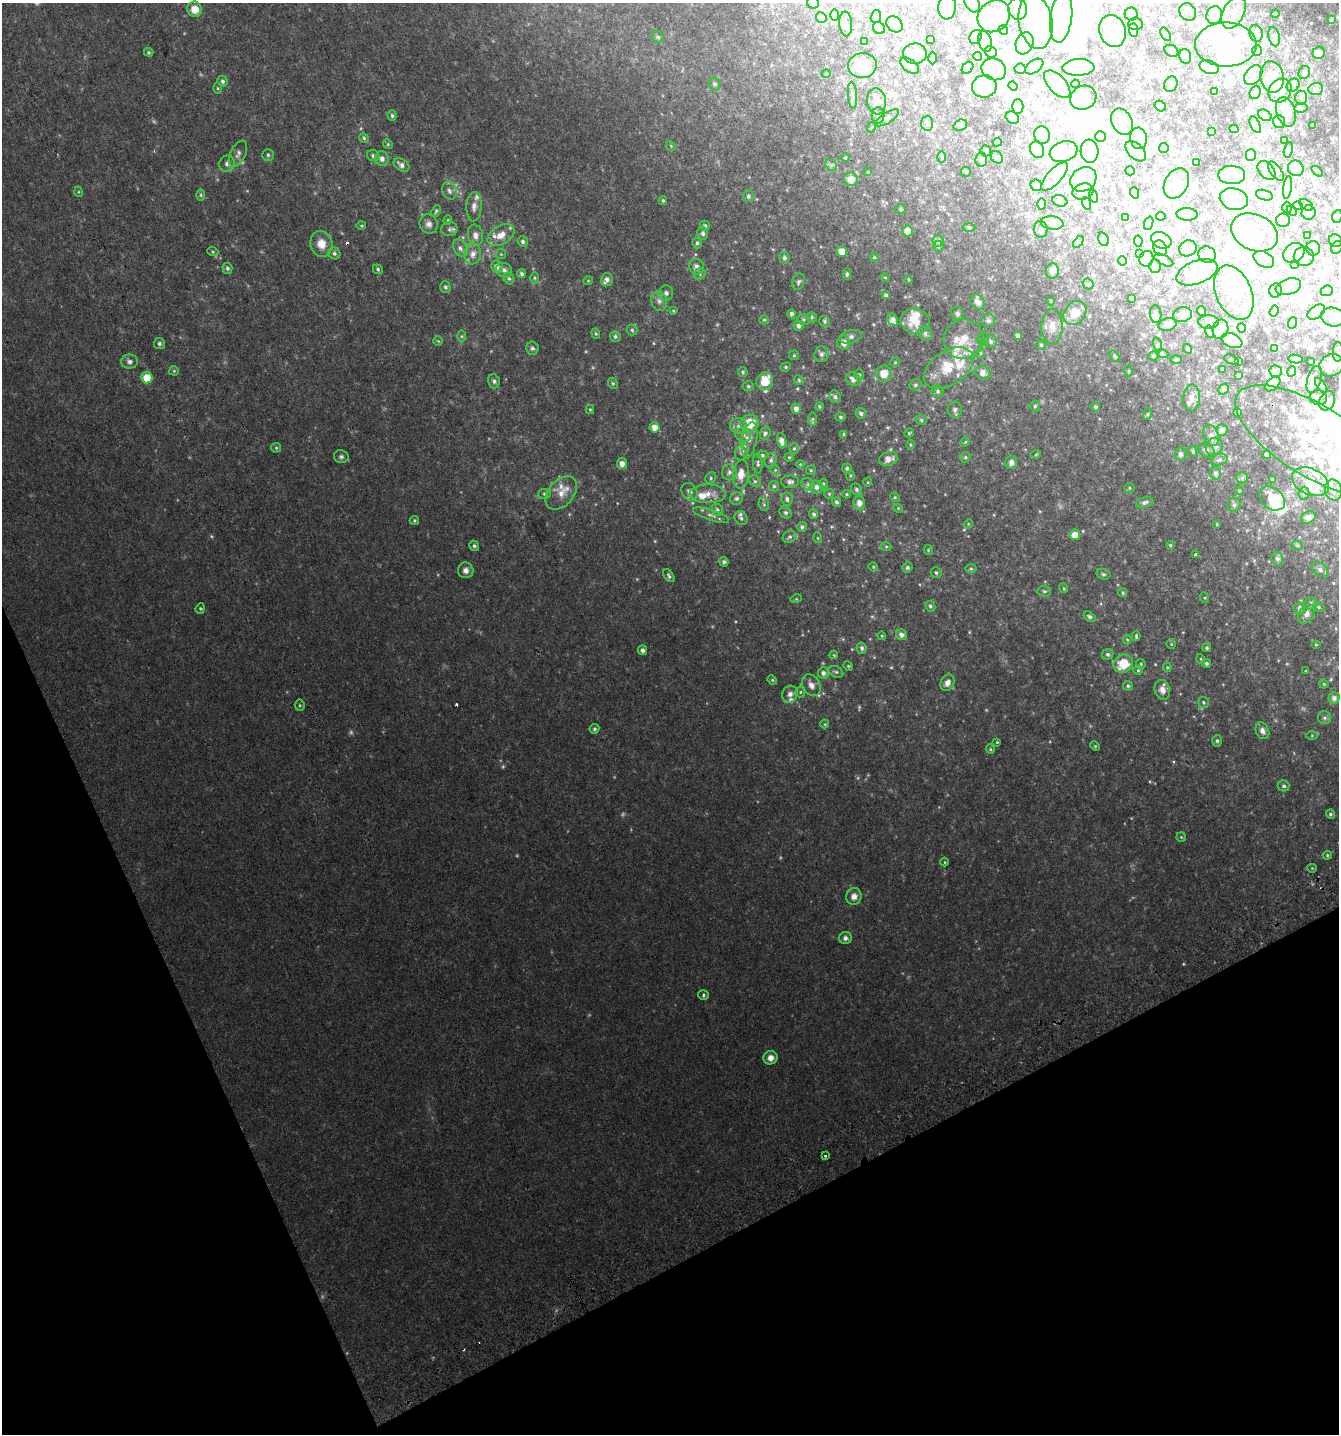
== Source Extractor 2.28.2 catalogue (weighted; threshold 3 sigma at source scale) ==
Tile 14 of 4 x 4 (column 2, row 4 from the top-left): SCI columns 1512-2848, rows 38-1469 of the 5641 x 5808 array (HDU 1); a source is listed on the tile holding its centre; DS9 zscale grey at full resolution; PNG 1341 x 1436 px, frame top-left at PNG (2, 3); each listed source drawn as its Kron ellipse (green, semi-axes under 4 px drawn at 4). Shown black and unused: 22% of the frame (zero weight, under 2 of 3 exposures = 2% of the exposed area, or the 3 px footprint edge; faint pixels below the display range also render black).
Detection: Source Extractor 2.28.2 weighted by HDU 2 'WHT'; one run over the whole footprint, this tile lists its part. Background 0.0737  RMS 0.012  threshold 0.0526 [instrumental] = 3 sigma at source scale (4.5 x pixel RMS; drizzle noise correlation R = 1.50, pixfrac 1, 0.0396/0.0396 arcsec/px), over >= 5 px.
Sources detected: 640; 9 too faint to see at this stretch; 60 inside a brighter object's white glare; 2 cosmic-ray / hot-pixel residue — neither listed nor drawn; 68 inside a brighter listed object's ellipse — not listed separately; of the other 501, all 500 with FLUX_AUTO >= 0.74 (the completeness limit of this list) listed and drawn (1 fainter detections not listed), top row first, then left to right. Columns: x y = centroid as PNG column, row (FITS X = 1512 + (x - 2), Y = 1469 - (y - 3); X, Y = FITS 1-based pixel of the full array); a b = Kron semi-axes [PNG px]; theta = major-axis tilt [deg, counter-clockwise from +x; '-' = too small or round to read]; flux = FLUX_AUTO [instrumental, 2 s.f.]
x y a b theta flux
813 3 6 5 - 3.3
972 3 10 7 -61 3.8
947 7 12 9 85 6.2
195 9 8 7 - 13
1018 9 11 9 -74 9.9
1188 12 9 8 - 3.5
1234 12 17 10 63 11
1275 13 4 3 - 0.89
1131 14 6 6 - 3.1
835 15 6 4 89 1.4
1214 15 9 7 74 5.6
994 16 17 14 42 32
876 17 6 5 - 1.7
821 18 5 5 - 3.5
1061 18 25 11 82 110
1331 20 3 3 - 1.1
1035 22 27 16 -80 30
846 24 12 6 -86 3.5
895 24 9 7 -46 4.2
1135 24 7 6 - 2.6
879 28 6 5 - 6.2
1003 30 5 4 - 1.2
1134 30 7 4 -89 2.4
1113 31 16 13 -73 21
1256 33 8 6 -75 3.8
1166 34 7 4 -57 1.5
658 37 6 5 - 1.7
976 37 7 5 63 2.8
1274 37 10 5 -79 2.8
930 39 4 3 - 2.4
864 41 3 2 - 0.94
985 41 10 6 -74 5.1
1025 43 11 8 70 10
1226 44 31 22 -1 58
1257 50 6 5 - 1.7
1171 51 7 5 -31 3.1
149 52 5 4 - 1.3
991 52 6 5 - 1.9
1319 53 6 6 - 6.7
915 54 12 10 -2 15
978 56 4 4 - 5.7
1185 56 7 5 -75 2.6
933 58 6 4 -89 1.6
862 66 14 12 11 28
910 66 11 6 -37 3.8
1034 67 10 6 35 4.2
1078 67 16 8 2 30
1209 67 10 6 -18 12
968 68 7 5 50 3.3
994 69 12 10 -24 12
1020 69 5 5 - 1.7
1304 73 7 5 57 2.4
826 74 5 3 - 1
1253 75 11 7 54 6.8
1272 77 16 11 -79 11
223 81 5 5 - 3
714 84 6 5 - 2.3
1057 84 17 8 -47 14
1075 84 4 4 - 2.8
1171 84 8 6 64 3
1293 85 7 5 47 2.4
984 86 12 11 - 31
1013 86 5 3 - 0.87
218 88 5 3 - 1.1
1316 89 7 6 - 3.7
1215 91 4 3 - 1.6
1280 91 12 10 51 14
1255 92 7 5 68 1.9
853 95 13 4 -86 3.8
1083 98 13 11 29 48
1301 98 7 6 - 3
877 101 13 9 -82 11
1160 106 6 5 - 2.7
1018 107 7 5 90 2.8
1301 108 7 5 7 1.8
1286 112 15 9 -72 16
1265 115 7 5 -30 2.4
392 116 5 4 - 1.9
878 116 8 6 89 3.4
887 118 13 5 33 3.6
1012 118 7 5 -33 5.6
1122 122 14 10 -63 9.2
1279 122 6 6 - 5.2
927 123 7 6 - 2.7
960 125 7 5 20 2.3
1255 125 9 4 -64 2.5
1313 125 3 3 - 1.3
872 127 5 3 - 0.87
1234 129 4 2 - 1.2
1212 131 4 3 - 2
1042 135 9 8 - 4.8
1100 137 5 5 - 2
364 138 5 4 - 1.7
1139 138 11 8 -82 5.1
1285 140 3 3 - 0.85
997 142 5 4 - 2.5
388 144 5 4 - 1.2
671 146 5 4 - 1.2
1164 148 5 5 - 1.3
1037 150 8 6 -63 4
1288 150 8 4 77 1.5
986 151 6 5 - 1.7
1089 151 11 9 -85 10
1136 151 12 7 -43 4.4
1063 152 14 10 21 9.5
238 154 14 7 64 5.1
268 155 6 5 - 2
1251 155 6 5 - 3
373 156 6 5 - 2.7
845 157 5 3 - 1
942 157 6 4 -89 1.5
997 157 7 5 -45 2
382 159 7 7 - 5.1
981 160 7 6 - 2.5
227 163 9 7 56 4.4
1196 163 3 2 - 0.81
401 165 8 6 -33 4.9
831 165 6 5 - 2.5
1296 168 8 7 - 5
1267 170 11 7 -48 4.7
1130 171 5 4 - 2.9
1276 171 11 5 -55 4
1317 171 6 3 -37 1.1
868 172 4 4 - 0.9
966 172 5 5 - 1.3
1232 175 13 9 -1 7.9
1055 176 18 7 47 9.2
851 179 7 7 - 10
1083 179 14 11 37 11
1176 183 16 11 59 10
1036 185 6 5 - 2.5
1287 187 11 4 82 3.3
449 191 9 7 -71 4
79 192 5 3 - 0.98
1083 192 10 8 16 5.4
1135 193 6 3 -72 1.2
201 195 6 4 90 1.6
1264 195 8 5 -15 2.3
748 196 6 5 - 2.4
1093 196 6 4 -72 2.3
1234 199 14 10 -15 14
663 200 4 3 - 1.5
1060 201 8 5 -18 2.2
1086 203 6 4 -71 1.6
1042 204 6 4 89 1.3
1306 205 7 5 -36 2.3
1298 206 5 3 - 1
474 207 15 7 87 5.9
1287 208 6 5 - 1.7
901 209 5 5 - 1.6
436 211 6 4 61 1.7
1292 211 6 4 -44 1.5
1309 213 7 7 - 2.7
1187 214 10 6 -3 3.3
1161 216 5 3 - 1.1
1337 216 6 5 - 2.1
1125 217 4 3 - 0.82
448 220 4 4 - 1.2
1283 220 7 7 - 3.8
1052 223 11 6 -7 5.3
1149 223 7 4 71 2.4
429 224 10 9 - 5.2
361 226 5 3 - 1.1
705 226 5 5 - 2.5
969 227 6 4 -2 1.4
449 229 8 7 - 2.9
1041 229 8 7 - 3.1
908 231 5 5 - 11
1254 232 24 17 -24 31
703 233 6 5 - 3
475 235 10 7 -80 6.8
501 235 15 9 33 12
1307 236 3 3 - 1.4
1103 239 7 5 -68 2.3
938 240 6 5 - 2.9
1161 240 10 8 -26 6.4
523 241 5 5 - 2.3
1138 241 6 4 -80 1.5
1336 241 7 6 - 2.5
1078 242 7 3 53 1.1
697 243 5 5 - 2
321 244 13 11 -76 15
938 246 5 5 - 1.9
1337 247 7 5 59 2.2
460 248 9 6 -59 4
1160 248 8 6 -62 3.5
1188 248 9 8 - 3.6
1313 248 7 7 - 4.2
213 252 5 3 - 1.2
842 252 5 5 - 15
334 253 6 5 - 2.2
1139 253 4 3 - 0.9
1294 253 11 9 34 7.1
473 254 10 8 82 6.7
501 254 5 5 - 1.3
1207 255 9 8 - 5.5
1304 256 10 9 - 5.9
874 257 4 4 - 1.2
784 258 5 5 - 3
1146 259 8 7 - 3.8
1264 259 11 7 -31 5.9
1164 260 10 5 -25 2.6
1122 261 5 4 - 1.4
1295 265 4 3 - 1
1155 266 7 6 - 2.4
497 267 6 5 - 5.3
696 267 8 7 - 5.5
227 268 5 5 - 2.3
378 269 5 4 - 1.9
504 270 8 7 - 4.3
1052 271 8 6 81 4.4
1197 272 21 11 20 17
521 274 4 4 - 2.4
700 274 6 5 - 2
847 274 5 3 - 1.8
885 277 5 3 - 0.85
534 278 6 4 89 1.5
509 279 6 5 - 1.9
607 279 6 6 - 4.2
908 279 4 3 - 0.86
588 281 5 3 - 0.86
798 282 8 6 70 2.6
1088 284 6 5 - 1.5
445 287 5 5 - 2.2
1288 287 13 8 18 5.5
1276 291 7 6 - 3
1327 291 6 5 - 1.8
666 293 7 7 - 3.2
1234 293 28 18 -67 32
886 295 4 3 - 2.4
1132 299 3 3 - 1.5
659 301 10 8 -79 5.1
1051 301 4 3 - 0.74
978 302 8 6 -52 6.6
673 311 4 3 - 1.1
1201 311 5 4 - 2.1
1274 311 6 4 71 2.2
1316 312 9 6 35 3.1
957 313 7 6 - 2.4
1075 313 13 10 49 14
791 314 4 4 - 2.9
1156 314 9 6 -83 3.2
1182 315 9 7 12 7
812 317 5 5 - 1.5
1333 317 12 9 -13 10
804 319 6 5 - 1.8
893 319 7 5 -65 4.5
764 320 5 4 - 1.2
988 320 7 7 - 2.7
825 321 5 5 - 2.2
915 321 15 13 -11 17
1208 322 10 7 -1 4.2
1292 323 6 3 70 1
1167 325 9 6 16 3.9
798 326 5 5 - 3.6
1052 326 17 10 88 9.8
1241 328 5 4 - 2.6
1220 329 10 8 76 5.3
632 330 5 5 - 1.8
1210 332 6 4 -73 1.7
596 333 5 4 - 1.2
925 333 7 6 - 3.4
461 336 6 4 90 1.4
615 336 5 5 - 2.2
1018 336 4 4 - 3.9
851 337 11 6 14 4.1
963 339 20 19 - 22
983 339 6 5 - 1.7
438 341 5 4 - 1.1
991 341 7 6 - 3.2
1232 341 11 7 -23 10
844 343 7 6 - 6.7
159 344 6 5 - 2.3
1158 344 7 4 -72 1.9
1041 345 5 4 - 1.6
532 348 7 6 - 2.9
1275 348 4 4 - 3
1188 349 5 4 - 1.8
1338 352 10 5 88 2.6
981 353 5 3 - 1.2
1162 353 6 4 -20 1.4
821 354 8 7 - 3.3
794 355 5 5 - 1.5
1115 356 6 4 -51 1.3
1154 356 5 4 - 1.4
1296 359 7 4 -8 2.9
1176 360 6 4 2 1.3
1231 360 8 2 -22 0.9
130 361 8 7 - 3.7
1311 361 3 2 - 0.82
895 362 5 4 - 1.2
1238 362 3 3 - 1.3
1331 365 13 11 25 5.7
786 367 5 4 - 1.5
949 368 27 17 34 31
1222 369 3 2 - 1.3
174 371 5 4 - 1.2
1129 371 5 3 - 1.1
1276 371 6 6 - 2.5
1292 371 5 3 - 1.2
743 372 5 4 - 1.9
983 373 7 6 - 7.2
884 374 8 8 - 15
859 375 5 5 - 1.8
1238 375 4 3 - 1.1
147 378 6 5 - 17
853 379 8 6 -34 5.3
799 380 5 4 - 1.4
1314 380 14 7 73 4.2
494 381 7 6 - 2.7
765 381 9 8 - 20
613 383 6 4 -67 1.6
1273 384 9 6 42 6.5
915 385 6 5 - 2.3
1321 385 8 3 -53 2.3
748 386 6 5 - 1.6
1223 389 6 5 - 1.7
938 391 6 6 - 2.3
835 397 6 5 - 2.8
1192 398 13 8 86 5.7
1318 398 8 7 - 3.3
1327 401 10 7 66 4.1
819 406 4 4 - 1.4
1035 406 5 5 - 1.6
1095 407 4 4 - 2
590 409 4 4 - 1.2
796 409 5 4 - 5.4
955 410 8 7 - 3.6
1237 412 4 4 - 3.4
861 413 5 5 - 3
1148 414 6 4 71 1.3
841 417 5 4 - 1.7
813 419 6 4 -90 1.8
921 420 6 4 -24 1.8
750 423 9 8 - 28
738 426 8 7 - 5
655 427 5 5 - 8.8
1222 430 6 5 - 4.4
765 433 6 5 - 2.3
909 433 5 4 - 1.4
844 434 4 3 - 1.1
743 435 8 6 -29 4.5
1211 435 11 7 -67 5.3
749 440 18 7 80 8.2
782 441 8 4 -78 6.7
1315 441 90 35 -31 140
965 442 5 4 - 1.2
910 445 5 3 - 1
1214 447 9 8 - 7
276 448 5 4 - 1.4
794 448 5 4 - 1.5
1206 450 8 6 -25 3.4
1193 451 5 4 - 1.5
742 452 8 6 66 3.5
1036 454 5 3 - 1.1
1180 454 6 5 - 3.9
762 455 5 4 - 1.7
1267 455 4 4 - 5.7
341 457 7 6 - 2.7
789 457 4 4 - 1.1
965 457 5 4 - 1.4
888 459 10 7 17 8
771 460 7 5 63 3.1
1219 460 8 6 18 2.8
1011 462 6 6 - 4.9
622 464 5 5 - 7.3
758 464 10 4 -85 2.3
800 464 4 4 - 0.99
847 468 5 5 - 2.1
775 470 5 5 - 1.6
811 470 5 4 - 1.3
729 472 8 7 - 4
1215 473 6 5 - 4
741 474 14 8 85 13
850 476 5 3 - 1.1
711 478 6 5 - 1.9
1242 478 6 5 - 2.2
1272 479 4 4 - 1.1
755 481 6 5 - 2.2
790 482 9 6 2 3.9
868 482 4 3 - 0.84
1311 482 19 13 -25 29
808 484 7 5 -43 2.7
823 484 5 3 - 1.1
774 486 5 5 - 1.7
817 487 7 6 - 4.6
1130 488 5 4 - 1.3
856 489 6 5 - 2.6
1333 490 10 8 -75 7.6
1239 491 4 3 - 1.2
689 492 9 7 -57 4.9
561 493 19 12 49 14
1304 493 6 5 - 2
544 494 6 5 - 1.8
708 494 18 9 0 12
829 494 5 5 - 1.3
847 494 4 4 - 1.1
895 497 5 4 - 1.3
736 498 6 6 - 2.7
1272 498 14 10 -39 27
787 499 6 5 - 3
837 502 4 4 - 2.2
1145 502 9 5 14 3.4
859 503 7 5 -89 6.3
764 504 6 5 - 1.8
1234 505 7 6 - 2.8
898 508 5 3 - 0.95
717 510 6 5 - 2.3
786 513 7 5 -43 2.6
814 514 5 4 - 2.3
711 515 19 5 -18 5.1
741 518 7 6 - 2.7
1308 518 7 6 - 3.6
414 520 5 4 - 1.4
968 524 5 4 - 0.94
1217 524 4 2 - 0.82
802 527 5 5 - 2.3
1075 535 5 5 - 10
789 537 7 6 - 2.4
818 538 5 3 - 0.86
1170 545 4 4 - 1.3
1297 545 6 3 -19 1.2
474 546 5 5 - 2.1
886 547 5 3 - 1.1
928 550 5 4 - 1.2
1195 555 3 3 - 6.8
1277 559 7 6 - 3.5
724 562 5 4 - 2.3
873 567 5 4 - 1.2
907 567 5 5 - 2.5
971 569 6 4 0 1.5
1320 569 9 6 -38 2.8
466 570 8 8 - 5.4
936 573 5 5 - 1.9
1103 574 7 5 -16 2
669 576 7 4 -54 2.4
1063 588 5 3 - 1
1044 591 7 5 -3 2.1
1123 593 5 4 - 1.5
1205 598 5 3 - 1
796 599 5 3 - 1.1
1310 603 6 6 - 2.5
930 606 5 5 - 2.2
1319 607 6 4 -22 1.5
200 608 5 4 - 1.5
1299 608 6 5 - 3.2
1307 614 10 7 53 5.1
1090 617 6 4 -34 2.7
901 635 6 5 - 4.5
882 636 4 3 - 0.88
1136 636 5 3 - 1.7
1127 639 5 4 - 1.1
1171 644 5 4 - 1.1
1316 645 5 3 - 0.87
862 648 6 5 - 2.8
1207 648 4 4 - 1.6
642 650 5 4 - 3.2
1108 654 6 5 - 1.8
834 655 4 3 - 0.93
1201 659 5 3 - 0.95
1206 663 4 4 - 2.2
1123 664 10 9 - 25
1141 664 5 4 - 1.3
848 666 5 4 - 1.2
1167 667 4 4 - 1.1
1138 670 5 4 - 1.3
1306 671 4 3 - 0.92
836 672 8 5 -28 2.2
823 673 5 5 - 3.4
772 680 5 4 - 1.3
947 683 9 6 60 6.6
1324 684 5 3 - 1
811 685 11 8 -58 7.1
1128 686 5 4 - 1.6
1162 690 10 7 -73 7.7
800 692 5 5 - 1.5
790 694 8 7 - 5
1334 698 6 5 - 4.3
1203 702 5 5 - 1.8
300 705 5 5 - 1.5
1324 718 6 6 - 2.5
825 724 4 4 - 0.94
594 729 5 4 - 2
1262 731 9 6 -65 4.6
1312 736 5 4 - 1
1217 741 6 5 - 2.1
997 742 4 3 - 0.96
1095 746 5 3 - 1
990 749 5 4 - 1.3
1284 786 6 5 - 2.4
1330 814 5 4 - 1.8
1181 837 5 4 - 1.2
1327 855 5 4 - 1.3
944 862 4 3 - 0.97
1312 868 5 4 - 1.1
854 896 8 7 - 6.9
845 938 6 6 - 3.4
703 995 5 4 - 1.8
770 1058 7 6 - 6.6
825 1155 3 3 - 5.3
Isophote crosses this tile's border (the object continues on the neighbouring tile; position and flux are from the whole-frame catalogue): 3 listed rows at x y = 813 3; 972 3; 1338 352
Unlisted compact peaks at least as high as the median listed source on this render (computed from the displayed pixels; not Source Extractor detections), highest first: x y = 1183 964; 211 536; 797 389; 1173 762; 969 632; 655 541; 769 517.